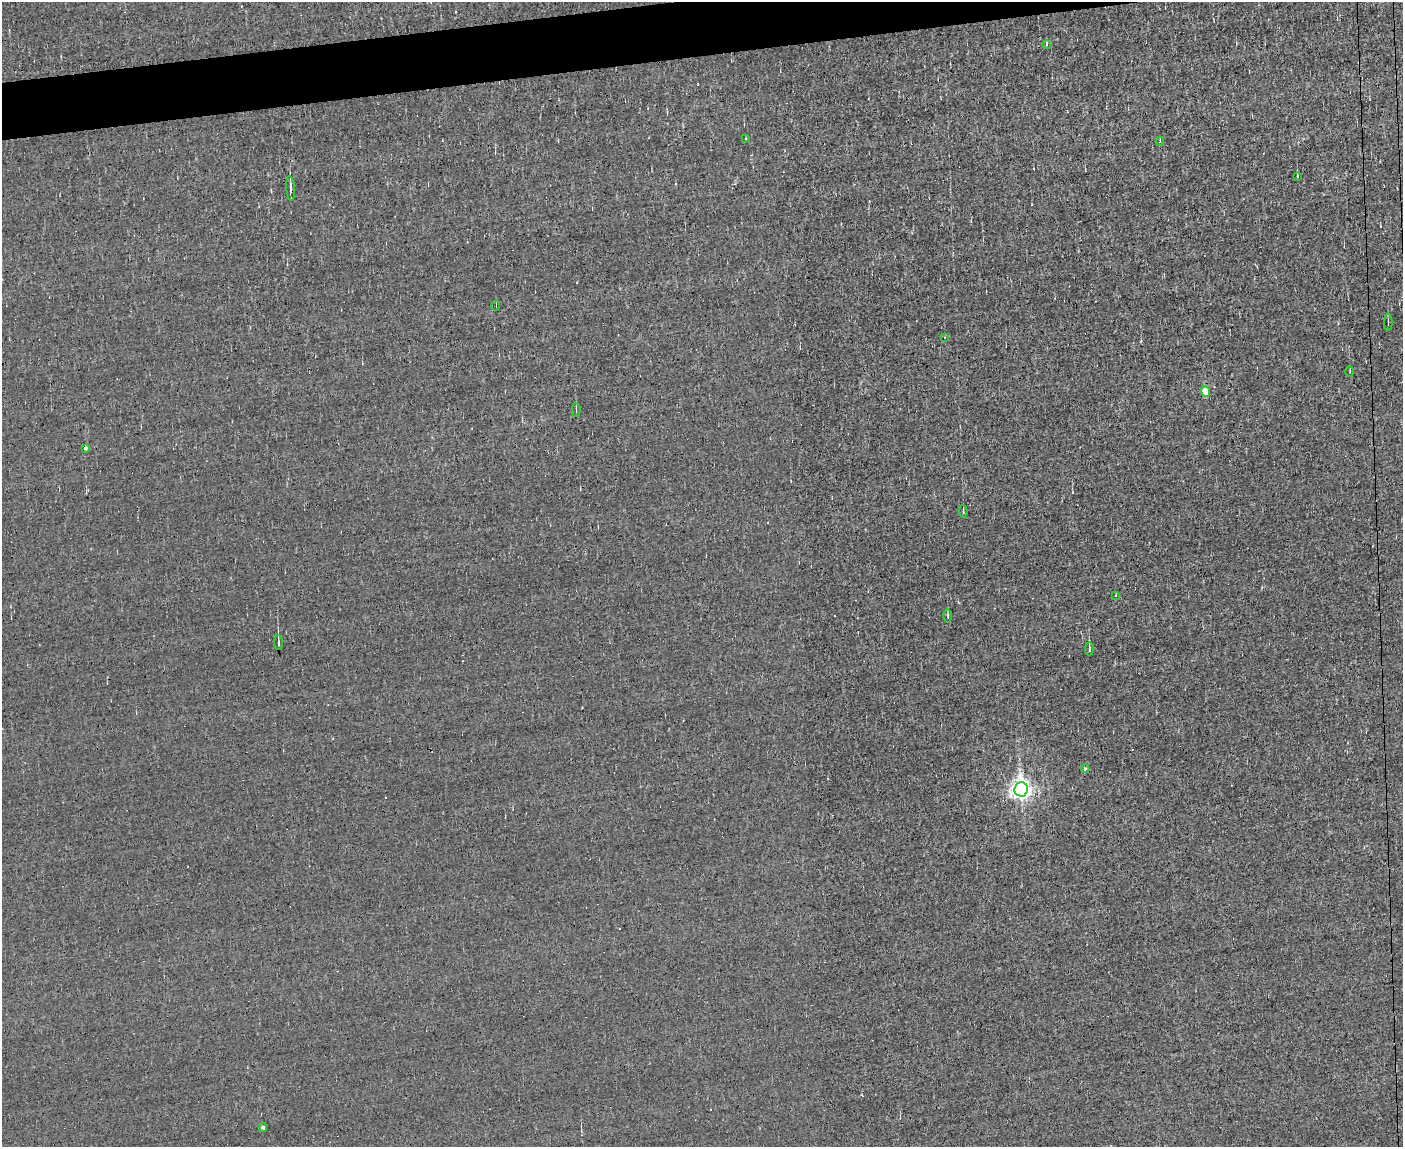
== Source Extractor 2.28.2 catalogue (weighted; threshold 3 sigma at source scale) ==
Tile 8 of 3 x 4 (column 2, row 3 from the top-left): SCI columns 1527-2927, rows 1147-2291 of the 4560 x 4582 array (HDU 1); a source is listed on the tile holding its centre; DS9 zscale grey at full resolution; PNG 1405 x 1149 px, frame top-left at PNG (2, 2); each listed source drawn as its Kron ellipse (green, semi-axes under 4 px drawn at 4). Shown black and unused: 3% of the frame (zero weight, under 3 of 5 exposures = <1% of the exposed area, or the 3 px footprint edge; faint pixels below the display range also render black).
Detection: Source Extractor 2.28.2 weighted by HDU 2 'WHT'; one run over the whole footprint, this tile lists its part. Background -0.00162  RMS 0.045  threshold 0.204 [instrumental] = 3 sigma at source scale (4.5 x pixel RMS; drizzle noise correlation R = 1.50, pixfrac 1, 0.05/0.05 arcsec/px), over >= 5 px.
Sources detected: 30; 10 cosmic-ray / hot-pixel residue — neither listed nor drawn; the other 20 listed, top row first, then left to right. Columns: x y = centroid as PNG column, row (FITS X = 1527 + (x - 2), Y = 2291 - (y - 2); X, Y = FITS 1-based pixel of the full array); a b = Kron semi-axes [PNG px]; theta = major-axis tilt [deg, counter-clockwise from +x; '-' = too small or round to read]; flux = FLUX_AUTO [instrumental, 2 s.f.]
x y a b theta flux
1047 45 3 3 - 21
746 139 3 2 - 5.1
1160 141 4 3 - 5.2
1297 176 3 2 - 2.8
291 188 12 3 -85 11
496 306 5 2 - 3.3
1388 322 9 2 89 6.2
944 337 3 3 - 17
1350 372 5 2 - 4
1206 392 5 4 - 87
576 410 7 2 -90 6.3
85 449 3 3 - 13
963 512 6 3 -85 5.4
1116 595 3 3 - 7.9
948 616 7 3 -88 5.6
278 643 7 2 -88 8.5
1089 649 6 3 89 7.5
1085 769 4 3 - 5.3
1021 789 7 7 - 2800
263 1128 4 4 - 11